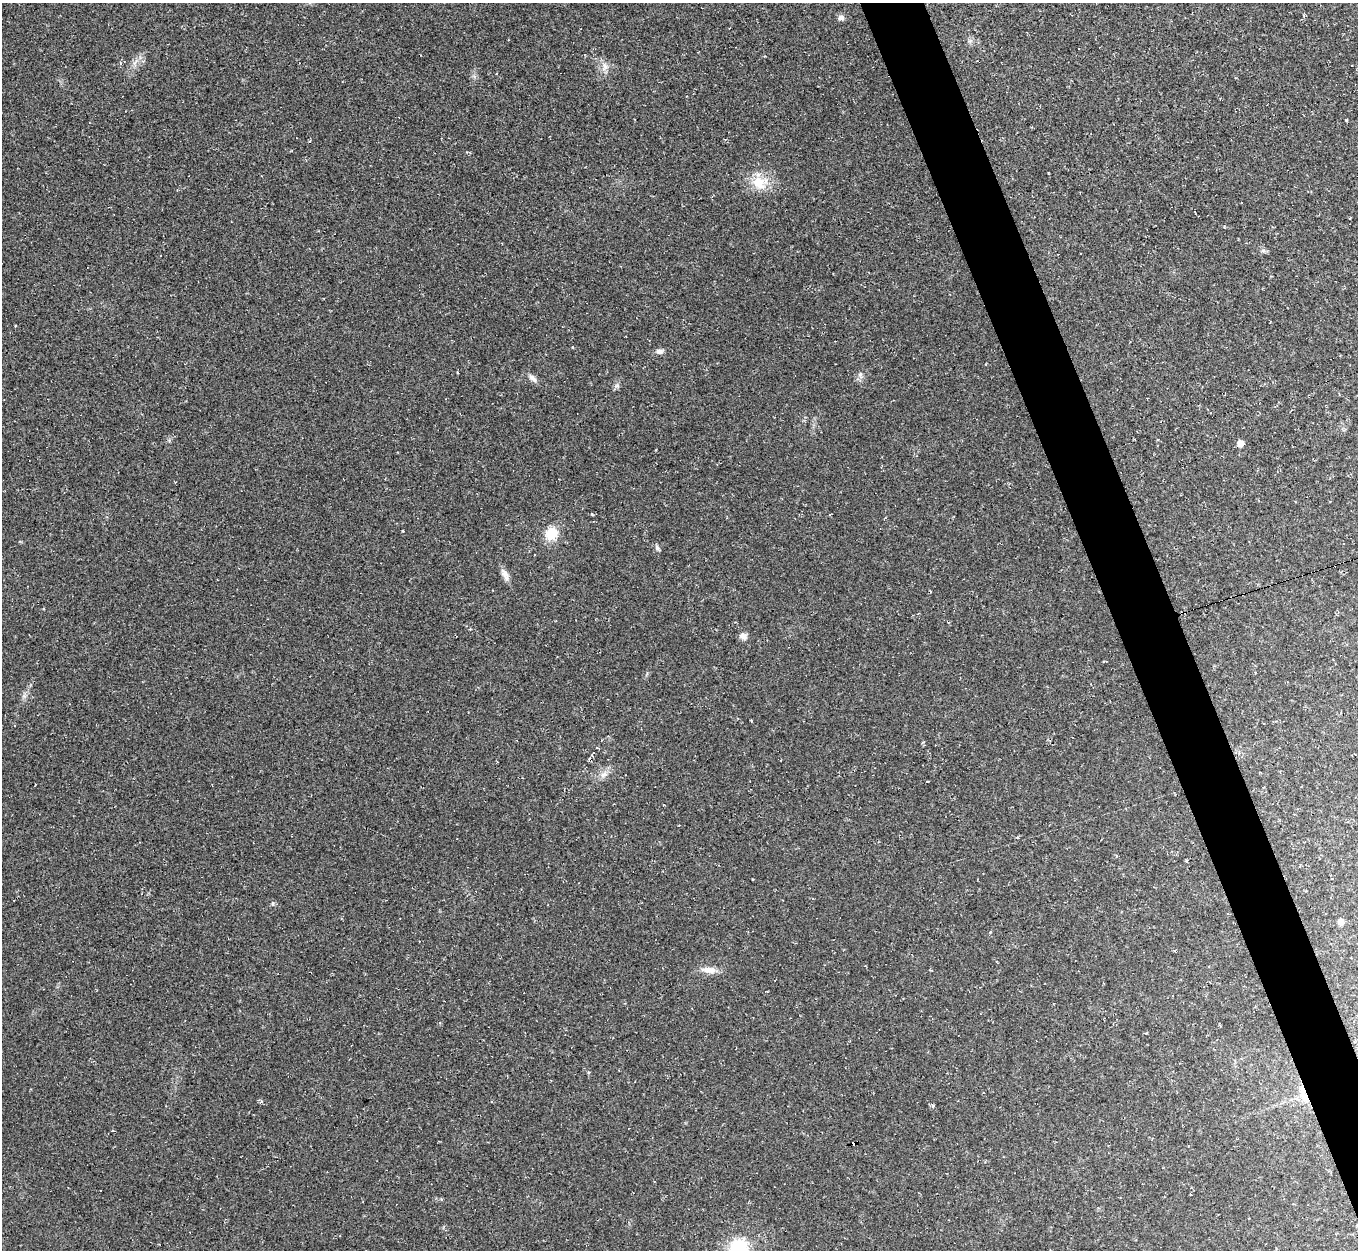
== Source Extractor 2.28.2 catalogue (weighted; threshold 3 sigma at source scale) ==
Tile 6 of 4 x 4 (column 2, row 2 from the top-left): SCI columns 1357-2712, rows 2643-3890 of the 5425 x 5410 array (HDU 1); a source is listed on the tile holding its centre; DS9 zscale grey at full resolution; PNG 1360 x 1252 px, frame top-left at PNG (2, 3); no overlay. Shown black and unused: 4% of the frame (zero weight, under 2 of 3 exposures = <1% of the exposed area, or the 3 px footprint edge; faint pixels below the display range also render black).
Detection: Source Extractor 2.28.2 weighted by HDU 2 'WHT'; one run over the whole footprint, this tile lists its part. Background 0.0453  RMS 0.0067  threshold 0.03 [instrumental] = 3 sigma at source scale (4.5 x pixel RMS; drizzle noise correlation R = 1.50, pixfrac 1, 0.05/0.05 arcsec/px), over >= 5 px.
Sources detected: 24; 3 cosmic-ray / hot-pixel residue — not listed; the other 21 listed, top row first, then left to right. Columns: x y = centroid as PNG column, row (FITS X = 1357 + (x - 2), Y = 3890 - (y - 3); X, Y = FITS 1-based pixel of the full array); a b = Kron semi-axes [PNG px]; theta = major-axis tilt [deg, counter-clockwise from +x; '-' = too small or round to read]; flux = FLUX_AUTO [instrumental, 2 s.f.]
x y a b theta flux
841 17 8 7 - 2.5
605 67 13 8 76 4.2
759 182 21 17 -2 15
1263 250 7 4 0 1.4
659 351 10 7 2 2.4
860 375 9 6 -65 2
532 378 14 6 -44 3
1240 443 6 5 - 5.8
551 534 13 12 - 15
657 548 8 5 -63 1.5
505 575 19 7 -61 4.2
743 636 9 8 - 3.4
603 774 11 7 35 3.6
927 782 3 3 - 6.4
273 904 5 3 - 0.82
1341 922 6 5 - 4.2
709 970 22 8 -6 6.3
588 1072 5 3 - 0.75
1303 1094 25 9 -76 8.1
933 1106 5 4 - 1.1
738 1249 19 17 80 38
Overlapping masked pixels (flux is a lower limit): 1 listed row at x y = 1303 1094
Isophote crosses this tile's border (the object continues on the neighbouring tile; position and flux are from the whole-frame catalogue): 1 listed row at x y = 738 1249
Unlisted compact peaks at least as high as the median listed source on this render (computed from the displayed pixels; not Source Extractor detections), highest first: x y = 592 514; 617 386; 1346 120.